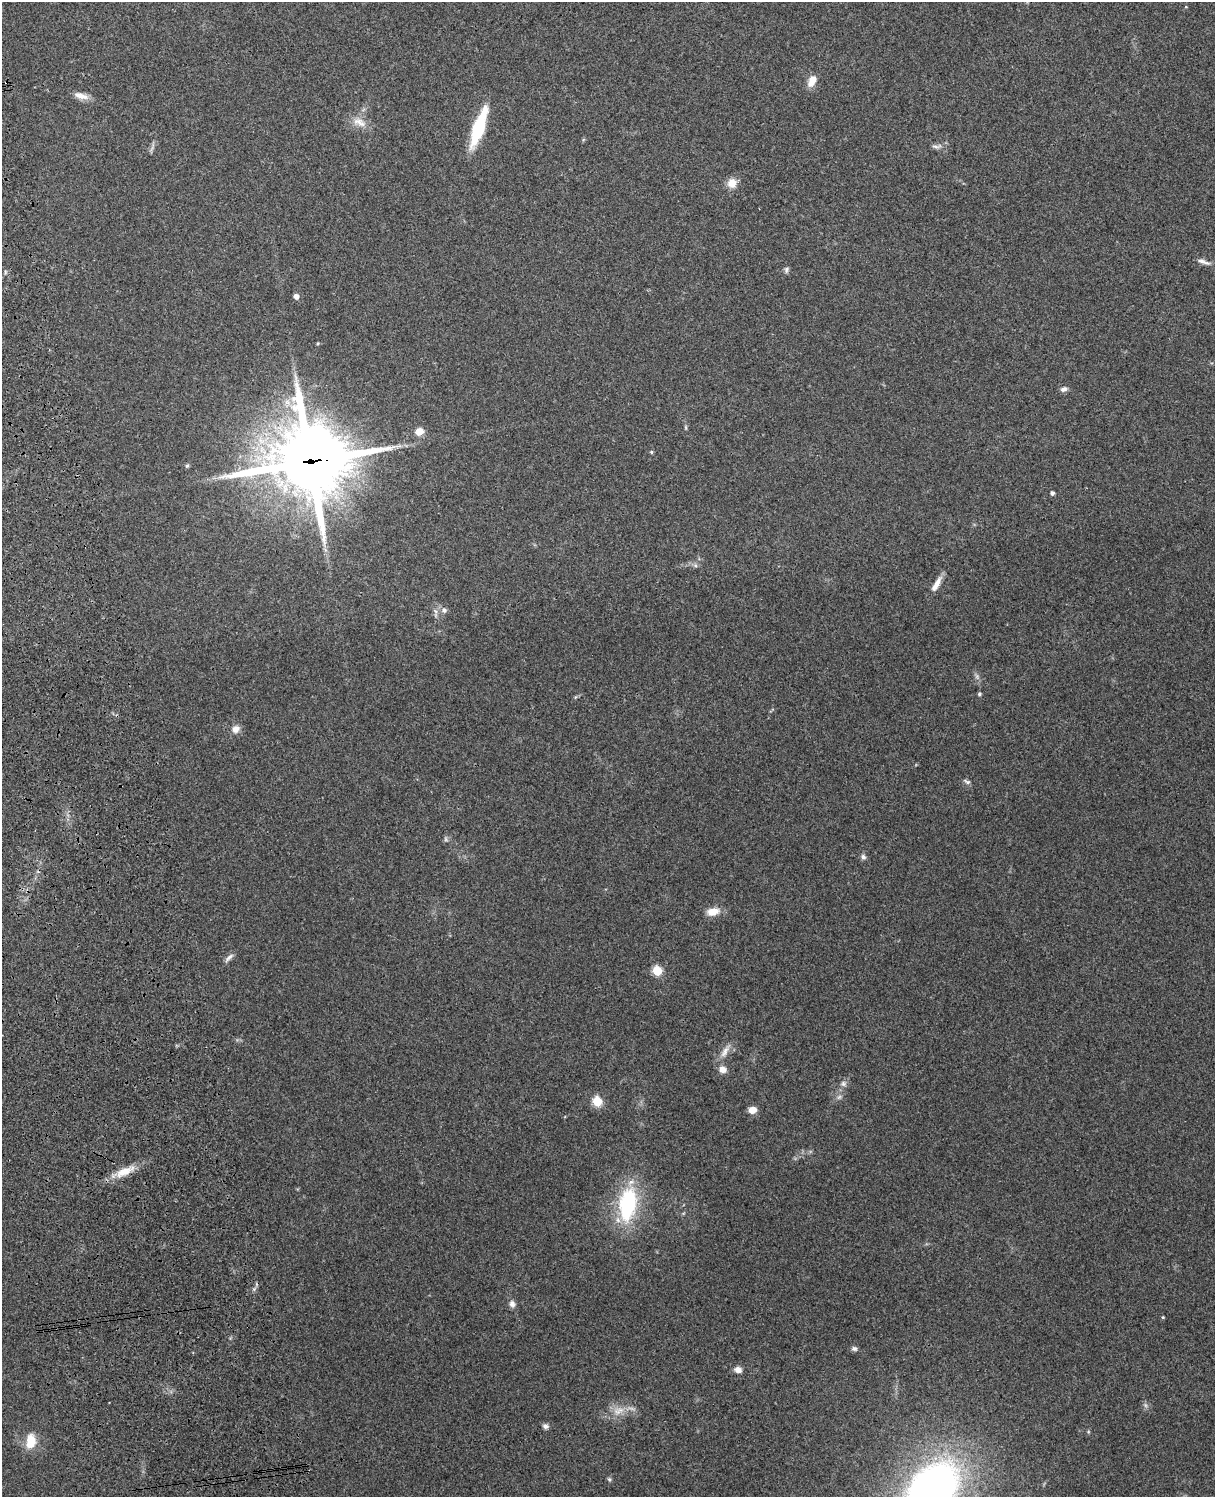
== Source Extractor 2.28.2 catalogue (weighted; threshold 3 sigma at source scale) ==
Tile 7 of 4 x 3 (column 3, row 2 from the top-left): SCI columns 2543-3755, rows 1659-3153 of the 5088 x 4925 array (HDU 1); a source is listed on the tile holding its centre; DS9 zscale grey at full resolution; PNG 1217 x 1499 px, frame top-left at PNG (2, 2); no overlay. Shown black and unused: <1% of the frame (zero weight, under 3 of 4 exposures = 6% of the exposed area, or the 3 px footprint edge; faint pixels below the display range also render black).
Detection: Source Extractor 2.28.2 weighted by HDU 2 'WHT'; one run over the whole footprint, this tile lists its part. Background 0.279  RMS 0.0092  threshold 0.0413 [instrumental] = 3 sigma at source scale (4.5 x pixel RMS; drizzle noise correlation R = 1.50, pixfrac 1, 0.05/0.05 arcsec/px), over >= 5 px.
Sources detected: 50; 4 too faint to see at this stretch — not listed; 1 inside a brighter listed object's ellipse — not listed separately; the other 45 listed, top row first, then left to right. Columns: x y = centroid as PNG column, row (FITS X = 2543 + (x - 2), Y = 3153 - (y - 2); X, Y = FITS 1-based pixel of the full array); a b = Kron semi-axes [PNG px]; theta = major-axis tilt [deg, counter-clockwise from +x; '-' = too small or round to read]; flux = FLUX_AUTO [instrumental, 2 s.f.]
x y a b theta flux
812 80 14 8 63 10
6 82 3 2 - 0.68
81 96 21 8 -15 7.7
359 122 21 11 -22 11
479 127 40 11 71 55
936 146 16 6 3 4.1
732 183 11 10 - 10
1202 261 14 6 -22 4.3
786 269 8 6 78 2.3
296 296 5 5 - 4.9
318 343 5 3 - 0.94
1064 389 9 6 15 3.3
686 427 7 4 -82 1.3
419 431 9 8 - 9.2
651 452 4 4 - 1.3
310 461 31 27 4 6600
187 466 7 4 52 1.5
1052 493 4 4 - 2.7
695 565 6 6 - 2.1
936 584 21 7 60 8.9
444 610 8 7 - 3.6
979 694 5 4 - 1.3
235 729 9 8 - 6.5
967 781 10 5 -27 2.2
863 857 8 6 -46 2.6
713 912 15 9 13 11
229 958 16 5 43 3.6
657 971 5 5 - 44
725 1051 21 7 58 8
723 1069 10 8 -43 6.1
843 1084 8 7 - 3.5
839 1097 7 5 45 2.4
597 1101 6 5 - 47
752 1110 7 6 - 9.9
124 1171 29 10 26 16
628 1204 40 20 81 82
512 1304 9 7 -74 4.3
1163 1317 4 3 - 1.1
854 1349 8 6 -15 2.5
738 1370 9 7 -18 5.1
618 1411 19 10 20 12
545 1426 8 6 -28 2.9
31 1441 18 12 83 17
609 1479 6 5 - 1.5
932 1489 61 40 49 440
Overlapping masked pixels (flux is a lower limit): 3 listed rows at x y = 6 82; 310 461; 124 1171
Isophote crosses this tile's border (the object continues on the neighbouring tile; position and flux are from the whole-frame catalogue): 1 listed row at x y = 932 1489